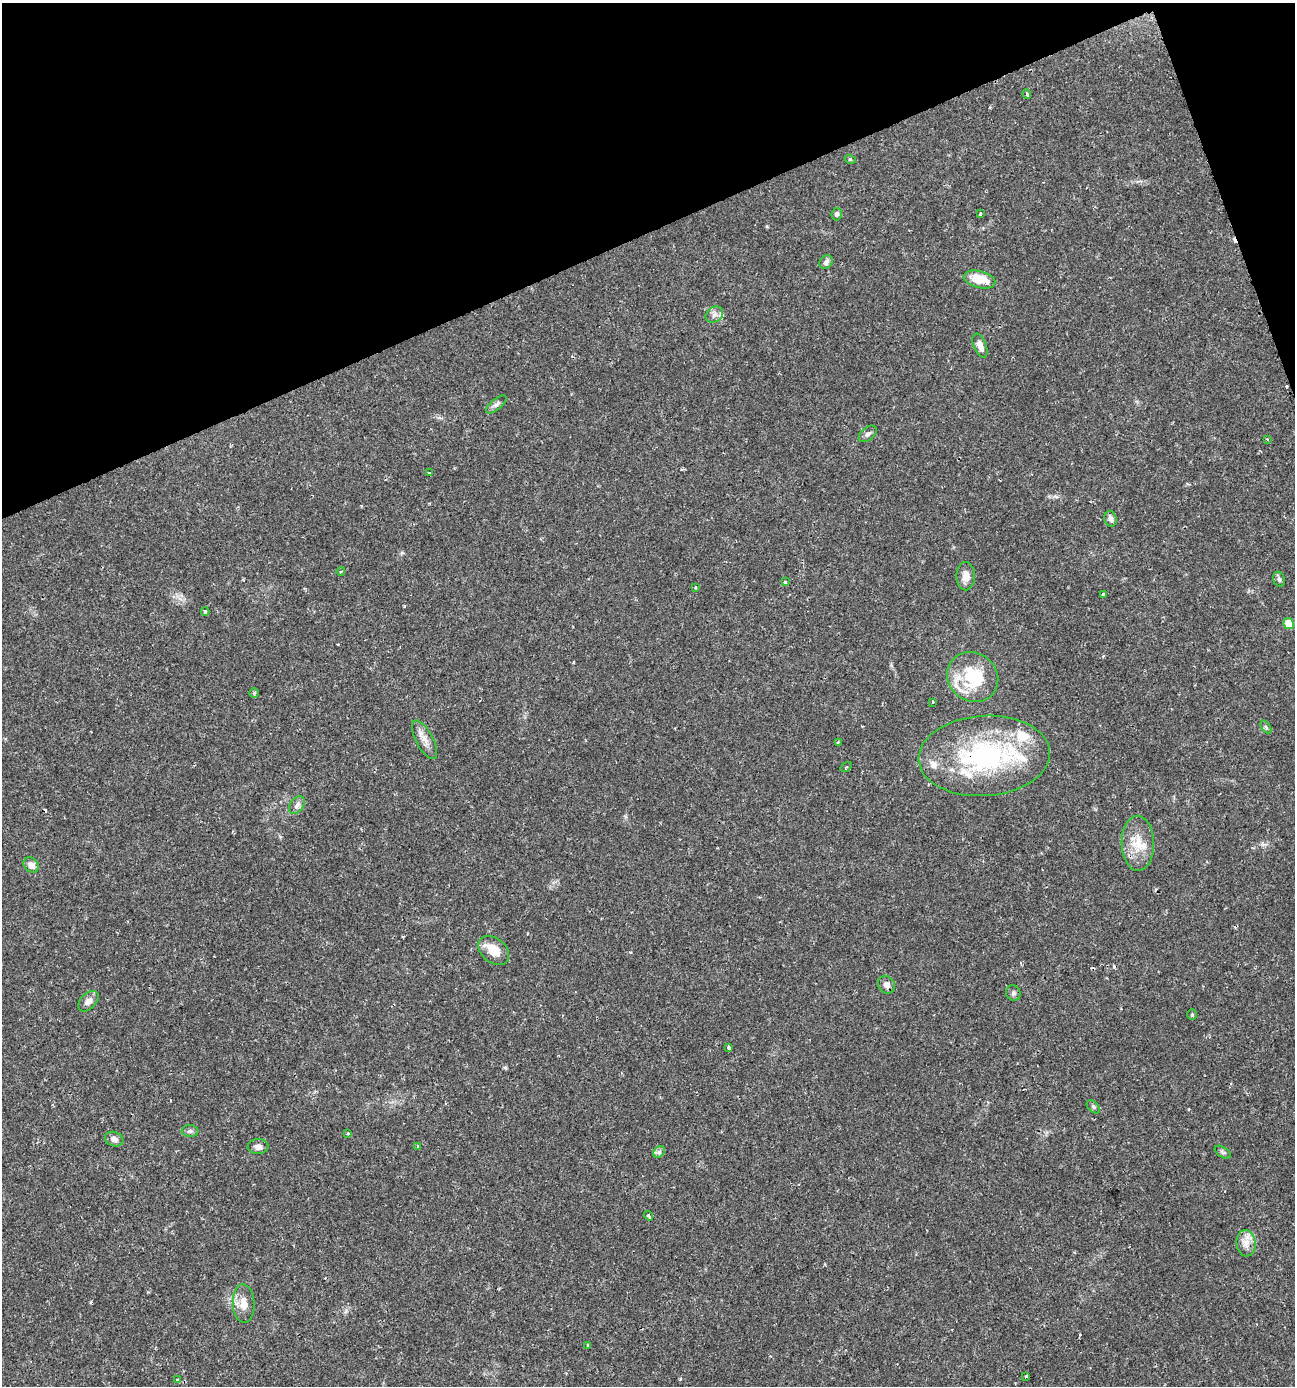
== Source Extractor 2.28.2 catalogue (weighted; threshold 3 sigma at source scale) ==
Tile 3 of 4 x 4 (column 3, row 1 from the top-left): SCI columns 2725-4017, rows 4154-5537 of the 5391 x 5539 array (HDU 1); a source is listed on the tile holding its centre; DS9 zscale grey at full resolution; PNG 1297 x 1388 px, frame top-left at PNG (2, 3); each listed source drawn as its Kron ellipse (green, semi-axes under 4 px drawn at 4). Shown black and unused: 18% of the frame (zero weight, under 2 of 3 exposures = <1% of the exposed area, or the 3 px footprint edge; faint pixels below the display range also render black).
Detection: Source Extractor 2.28.2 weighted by HDU 2 'WHT'; one run over the whole footprint, this tile lists its part. Background 0.0335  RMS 0.0032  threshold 0.0146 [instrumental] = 3 sigma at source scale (4.5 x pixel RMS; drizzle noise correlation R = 1.50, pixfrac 1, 0.0396/0.0396 arcsec/px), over >= 5 px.
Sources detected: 64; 6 cosmic-ray / hot-pixel residue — neither listed nor drawn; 6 inside a brighter listed object's ellipse — not listed separately; the other 52 listed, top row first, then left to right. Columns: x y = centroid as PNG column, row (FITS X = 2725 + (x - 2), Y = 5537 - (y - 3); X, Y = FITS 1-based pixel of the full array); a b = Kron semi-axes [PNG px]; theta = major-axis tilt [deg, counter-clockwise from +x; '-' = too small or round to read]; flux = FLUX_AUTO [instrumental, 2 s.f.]
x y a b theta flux
1027 94 5 3 - 0.81
850 159 5 3 - 0.31
837 214 6 5 - 0.87
981 214 3 3 - 0.63
826 262 7 6 - 1.2
979 279 16 8 -14 6.8
714 315 9 7 36 1.5
980 346 13 6 -67 2.1
496 404 12 5 39 1.1
868 434 10 6 40 1.1
1267 439 3 2 - 0.28
429 473 3 3 - 0.53
1111 519 8 6 -75 1
341 571 4 3 - 0.26
966 576 14 9 -90 2.6
1279 579 8 5 -73 0.75
785 582 3 3 - 0.96
695 587 3 3 - 0.74
1103 594 4 3 - 0.76
205 612 4 3 - 1.1
1289 623 5 5 - 7.5
973 677 26 24 -38 18
254 693 4 4 - 0.37
933 702 3 2 - 0.4
1266 727 7 4 -54 0.53
424 740 21 8 -62 2.8
838 742 4 3 - 0.71
984 756 66 40 4 52
846 767 6 3 35 0.36
297 805 10 6 55 1.4
1138 843 27 16 -88 7.5
31 865 8 6 -44 1.9
494 950 17 12 -41 5.5
886 985 9 8 - 1.6
1013 993 8 7 - 0.91
88 1001 12 7 45 1.9
1192 1015 5 4 - 0.43
729 1048 4 3 - 1.7
1093 1107 8 5 -45 0.64
190 1131 8 6 0 0.82
348 1133 4 3 - 0.37
114 1139 9 7 -21 1.6
418 1146 4 3 - 0.57
258 1147 10 7 4 1.6
659 1152 6 5 - 0.75
1223 1152 9 5 -33 0.67
648 1216 5 3 - 0.82
1246 1243 13 9 -85 2.8
244 1303 19 11 -87 4.1
588 1345 3 3 - 0.64
1026 1377 3 3 - 1.3
178 1380 4 3 - 0.74
Overlapping masked pixels (flux is a lower limit): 1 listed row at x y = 984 756